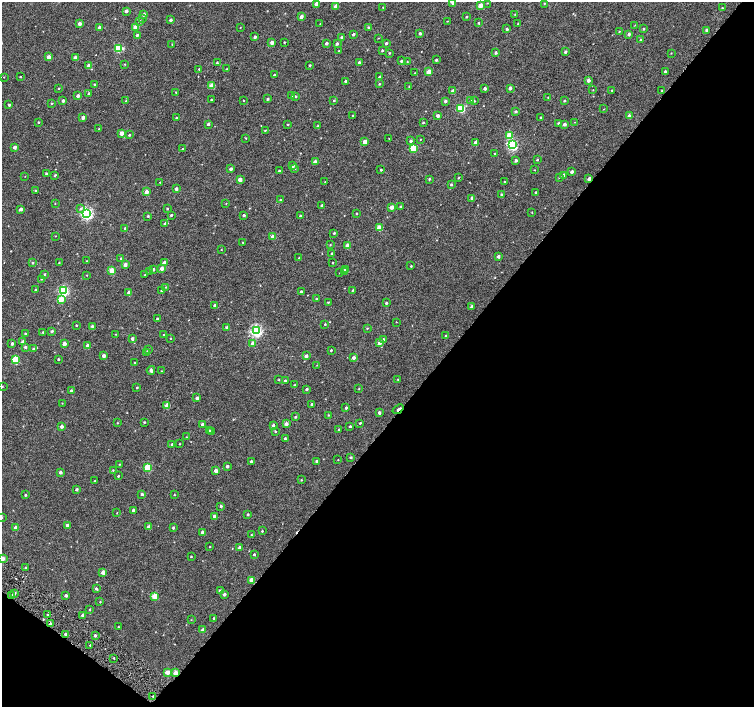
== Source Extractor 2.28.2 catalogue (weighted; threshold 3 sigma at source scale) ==
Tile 15 of 4 x 4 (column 3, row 4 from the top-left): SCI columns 3011-4514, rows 180-1589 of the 6026 x 6065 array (HDU 1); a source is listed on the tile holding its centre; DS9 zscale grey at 2 x 2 block average (1 PNG px = mean of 2 x 2 image px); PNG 756 x 709 px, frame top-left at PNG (2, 2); each listed source drawn as its Kron ellipse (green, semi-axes under 4 px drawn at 4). Shown black and unused: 43% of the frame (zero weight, under 4 of 8 exposures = <1% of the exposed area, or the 3 px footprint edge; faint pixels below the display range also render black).
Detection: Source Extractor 2.28.2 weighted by HDU 2 'WHT'; one run over the whole footprint, this tile lists its part. Background -1.36e-04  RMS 0.0012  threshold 0.00495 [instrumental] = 3 sigma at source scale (4.09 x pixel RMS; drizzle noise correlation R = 1.36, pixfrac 0.8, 0.0396/0.0396 arcsec/px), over >= 5 px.
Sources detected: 359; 1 cosmic-ray / hot-pixel residue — neither listed nor drawn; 1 coinciding with a brighter row at this scale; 1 inside a brighter listed object's ellipse — not listed separately; the other 356 listed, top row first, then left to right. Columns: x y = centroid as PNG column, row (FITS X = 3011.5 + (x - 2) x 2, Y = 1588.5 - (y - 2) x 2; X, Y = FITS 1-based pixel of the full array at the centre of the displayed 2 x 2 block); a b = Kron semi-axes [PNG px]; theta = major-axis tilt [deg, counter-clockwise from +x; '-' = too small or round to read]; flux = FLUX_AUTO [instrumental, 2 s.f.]
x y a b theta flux
453 3 3 3 - 0.48
487 3 2 2 - 0.1
544 3 2 2 - 0.17
317 4 3 2 - 1.6
335 6 3 2 - 1.5
480 6 3 2 - 2.6
383 7 2 2 - 0.13
722 8 2 2 - 0.16
126 11 2 2 - 0.77
144 14 3 3 - 0.52
515 14 2 2 - 0.092
301 17 2 2 - 1.3
466 17 2 2 - 0.25
142 18 3 3 - 0.44
171 20 2 2 - 0.63
140 21 3 2 - 0.34
447 21 2 2 - 0.12
478 23 2 2 - 0.28
79 24 2 2 - 1.3
320 24 2 2 - 0.088
518 24 2 2 - 0.13
635 25 2 2 - 0.11
136 27 2 2 - 3.6
240 27 2 2 - 0.094
368 27 3 3 - 0.3
99 28 2 2 - 1.2
507 29 3 3 - 0.34
644 29 3 2 - 0.23
706 30 3 2 - 0.45
619 31 2 2 - 0.13
420 33 2 2 - 0.48
353 34 2 2 - 0.44
629 34 3 3 - 0.47
137 35 2 2 - 0.5
255 37 2 2 - 0.56
342 37 3 2 - 0.49
378 38 3 2 - 0.11
641 40 3 3 - 0.25
272 42 2 2 - 1.2
284 42 2 2 - 0.18
326 43 2 2 - 0.57
386 43 2 2 - 0.54
172 44 2 2 - 0.13
337 44 3 3 - 0.47
118 48 4 3 - 11
339 50 2 2 - 0.11
382 51 2 2 - 0.29
565 52 3 2 - 0.52
389 53 2 2 - 0.2
496 53 2 2 - 0.45
671 53 2 2 - 0.12
48 57 2 2 - 1.7
75 58 2 2 - 1.3
436 60 2 2 - 0.33
401 61 2 2 - 0.37
359 62 2 2 - 0.55
407 62 2 2 - 0.087
217 63 2 2 - 0.27
125 64 2 2 - 0.13
310 65 3 2 - 0.25
89 66 2 2 - 1.6
199 69 2 2 - 0.17
227 69 2 2 - 0.12
429 72 3 2 - 2.4
665 72 2 2 - 0.57
414 73 2 2 - 0.1
274 75 2 2 - 0.49
4 77 2 2 - 0.098
20 77 2 2 - 0.18
380 77 2 2 - 0.63
588 80 3 2 - 1.2
346 81 3 2 - 0.45
379 84 2 2 - 0.25
94 85 2 2 - 0.16
212 86 3 2 - 3.1
409 86 2 2 - 0.11
59 88 2 2 - 0.17
485 88 2 2 - 0.73
510 88 2 2 - 0.95
593 90 2 2 - 0.091
612 90 2 2 - 0.21
662 90 2 2 - 0.13
453 91 3 2 - 1.3
176 92 2 2 - 0.13
89 93 2 2 - 0.44
78 96 2 2 - 0.95
292 96 3 2 - 0.23
295 96 3 2 - 0.33
548 97 2 2 - 0.099
268 99 2 2 - 0.37
211 100 2 2 - 0.19
244 100 2 2 - 0.1
334 100 2 2 - 0.25
63 101 2 2 - 0.64
126 101 2 2 - 0.16
445 101 2 2 - 0.65
470 101 2 2 - 0.12
474 101 2 2 - 0.21
564 101 2 2 - 0.27
51 103 3 2 - 0.12
9 105 2 2 - 0.38
461 108 3 3 - 11
604 109 3 2 - 0.12
516 111 3 2 - 0.38
352 116 2 2 - 0.14
438 116 2 2 - 0.92
629 116 3 3 - 0.69
83 117 2 2 - 1
541 117 2 2 - 0.28
177 118 2 2 - 0.3
38 122 2 2 - 0.24
423 122 2 2 - 0.22
575 122 2 2 - 0.081
559 123 3 3 - 0.34
208 124 3 2 - 0.5
288 124 3 2 - 0.17
564 124 2 2 - 0.96
318 126 2 2 - 0.18
99 129 2 2 - 0.11
265 130 2 2 - 0.16
121 133 2 2 - 2.1
129 135 3 2 - 0.25
509 135 3 3 - 5.3
246 138 2 2 - 0.14
389 138 2 2 - 0.08
420 139 2 2 - 0.11
411 141 3 3 - 0.51
365 142 4 2 - 1.4
476 143 3 2 - 0.9
512 145 4 3 - 25
15 147 2 2 - 1
413 148 3 3 - 7
182 149 2 2 - 0.2
495 154 2 2 - 0.18
516 160 2 2 - 0.61
537 160 3 2 - 0.24
315 162 2 2 - 1.5
293 166 2 2 - 0.82
295 168 3 2 - 0.22
231 169 3 2 - 1
381 170 2 2 - 0.28
534 170 2 2 - 0.11
279 171 2 2 - 0.31
572 172 3 2 - 0.6
46 174 2 2 - 0.32
55 175 4 2 - 0.24
564 175 2 2 - 0.88
25 176 2 2 - 0.084
560 177 3 2 - 0.29
458 178 3 2 - 0.17
429 179 3 2 - 0.25
589 179 2 2 - 1
240 180 2 2 - 1.7
504 181 2 2 - 0.13
160 182 2 2 - 0.12
325 182 2 2 - 0.13
451 185 3 2 - 0.32
176 189 2 2 - 0.76
36 191 2 2 - 0.34
146 192 3 3 - 1.6
536 192 2 2 - 0.2
501 194 2 2 - 0.25
472 198 3 2 - 0.77
280 200 2 2 - 0.17
55 203 2 2 - 0.11
226 203 2 2 - 0.1
322 205 2 2 - 0.71
400 206 3 2 - 0.24
391 207 3 2 - 1.6
21 209 2 2 - 0.89
81 209 4 3 - 0.46
167 209 2 2 - 0.2
532 212 2 2 - 0.11
86 213 4 3 - 46
356 213 2 2 - 0.19
171 215 2 2 - 0.34
244 215 3 2 - 0.43
148 216 3 2 - 0.27
300 216 2 2 - 0.3
165 223 2 2 - 0.52
125 228 2 2 - 0.21
379 228 3 3 - 3.8
334 233 2 2 - 0.3
55 236 2 2 - 0.11
273 237 2 2 - 2
243 242 2 2 - 0.12
330 245 2 2 - 0.16
348 245 3 2 - 2.5
221 250 2 2 - 0.11
332 254 2 2 - 0.32
498 256 3 2 - 0.74
121 258 2 2 - 0.24
299 258 2 2 - 0.14
86 261 2 2 - 0.13
32 263 2 2 - 0.25
59 263 2 2 - 0.16
164 263 3 2 - 1.6
333 263 2 2 - 0.18
125 265 3 2 - 1.1
411 266 2 2 - 0.2
162 268 3 3 - 1.4
153 269 2 2 - 0.62
346 269 3 2 - 1.4
112 270 3 2 - 4.3
150 271 3 2 - 0.16
344 272 3 3 - 0.33
340 273 2 2 - 0.12
45 274 2 2 - 0.22
87 275 2 2 - 0.1
145 275 2 2 - 0.11
41 279 2 2 - 0.11
166 287 2 2 - 0.12
35 290 2 2 - 0.15
352 290 4 2 - 0.2
64 291 3 3 - 24
162 291 2 2 - 0.41
129 292 2 2 - 1.4
301 292 2 2 - 0.3
61 299 4 3 - 3.4
317 299 3 2 - 0.15
328 302 2 2 - 0.2
386 303 2 2 - 0.35
214 305 2 2 - 0.33
472 307 3 2 - 0.64
157 319 2 2 - 0.39
396 322 2 2 - 0.091
325 324 2 2 - 0.2
76 325 2 2 - 0.2
92 326 3 2 - 0.37
226 327 2 2 - 0.33
367 328 3 2 - 0.18
52 331 2 2 - 0.48
256 331 4 3 - 41
43 332 2 2 - 0.2
25 334 2 2 - 0.27
116 334 2 2 - 0.11
164 335 2 2 - 0.23
446 336 2 2 - 0.34
171 338 2 2 - 0.14
132 339 2 2 - 0.66
383 339 3 3 - 0.54
23 342 3 2 - 0.93
253 343 3 2 - 1.4
379 343 3 3 - 1.3
12 344 2 2 - 0.66
64 344 2 2 - 1.4
88 345 2 2 - 0.79
25 347 3 2 - 0.44
33 349 2 2 - 0.28
148 350 3 2 - 0.27
331 350 2 2 - 0.26
147 353 3 2 - 0.66
104 356 2 2 - 1.3
306 356 2 2 - 1.2
353 358 3 2 - 0.93
58 359 2 2 - 0.24
15 360 3 3 - 7.6
135 363 2 2 - 0.17
317 365 2 2 - 0.096
151 370 4 2 - 0.93
161 371 2 2 - 0.097
398 379 2 2 - 0.12
279 380 3 2 - 0.16
285 381 2 2 - 0.24
294 385 2 2 - 0.2
2 386 2 2 - 0.1
137 388 2 2 - 0.27
307 389 2 2 - 0.43
359 389 2 2 - 0.15
71 391 3 2 - 0.51
197 398 2 2 - 0.78
62 403 2 2 - 0.095
312 404 3 3 - 0.46
167 405 3 2 - 2.7
346 408 2 2 - 0.46
398 409 6 2 39 0.58
379 413 2 2 - 0.63
328 415 2 2 - 0.13
295 417 3 2 - 0.26
144 422 2 2 - 0.24
117 423 2 2 - 0.16
360 423 2 2 - 0.23
202 424 3 2 - 0.59
286 424 3 3 - 1
273 425 3 3 - 0.45
62 426 3 2 - 0.95
350 426 2 2 - 0.33
339 430 2 2 - 0.19
209 431 3 2 - 0.19
212 431 3 2 - 0.33
276 432 2 2 - 0.29
186 437 2 2 - 0.13
285 439 3 2 - 0.33
179 444 2 2 - 0.14
172 445 3 2 - 0.54
351 457 3 2 - 0.32
338 460 2 2 - 0.096
251 461 2 2 - 0.36
317 461 3 2 - 0.51
119 464 2 2 - 0.12
227 466 3 2 - 0.64
148 468 3 3 - 7.5
113 470 2 2 - 0.17
216 470 3 2 - 0.8
60 472 2 2 - 0.86
118 476 2 2 - 0.23
301 480 3 2 - 0.14
94 481 2 2 - 0.13
77 489 2 2 - 0.53
142 494 2 2 - 0.53
25 495 2 2 - 0.3
174 495 2 2 - 0.15
221 506 2 2 - 0.42
133 510 2 2 - 0.9
117 513 2 2 - 0.11
248 515 2 2 - 0.36
214 516 3 2 - 1
2 517 3 2 - 0.2
67 525 3 3 - 0.69
149 527 2 2 - 1.7
15 528 3 2 - 1.3
173 528 2 2 - 0.4
262 531 2 2 - 0.25
202 532 3 2 - 0.76
251 535 2 2 - 0.14
210 547 2 2 - 0.11
239 547 3 2 - 0.61
254 554 2 2 - 0.32
191 557 2 2 - 0.19
3 559 3 2 - 1.6
25 568 2 2 - 0.2
103 572 3 2 - 1.8
251 580 3 3 - 2
96 589 3 2 - 0.52
220 591 3 3 - 0.66
14 593 3 2 - 0.57
224 595 3 3 - 0.59
11 596 2 2 - 1.1
66 596 2 2 - 0.65
154 596 3 3 - 3.8
100 602 2 2 - 0.17
90 609 2 2 - 0.19
48 615 2 2 - 0.2
83 615 2 2 - 0.93
214 618 2 2 - 0.24
191 620 2 2 - 0.091
50 624 3 2 - 0.72
118 627 2 2 - 0.15
203 630 3 2 - 1.2
65 634 2 2 - 0.39
95 635 2 2 - 0.55
90 645 2 2 - 0.14
114 658 2 2 - 0.2
167 672 3 3 - 1.8
175 673 3 3 - 2.2
153 696 2 2 - 0.19
Overlapping masked pixels (flux is a lower limit): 5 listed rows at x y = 589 179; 398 409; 11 596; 50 624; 175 673
Isophote crosses this tile's border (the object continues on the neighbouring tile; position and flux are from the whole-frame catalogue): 2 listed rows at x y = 2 517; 3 559